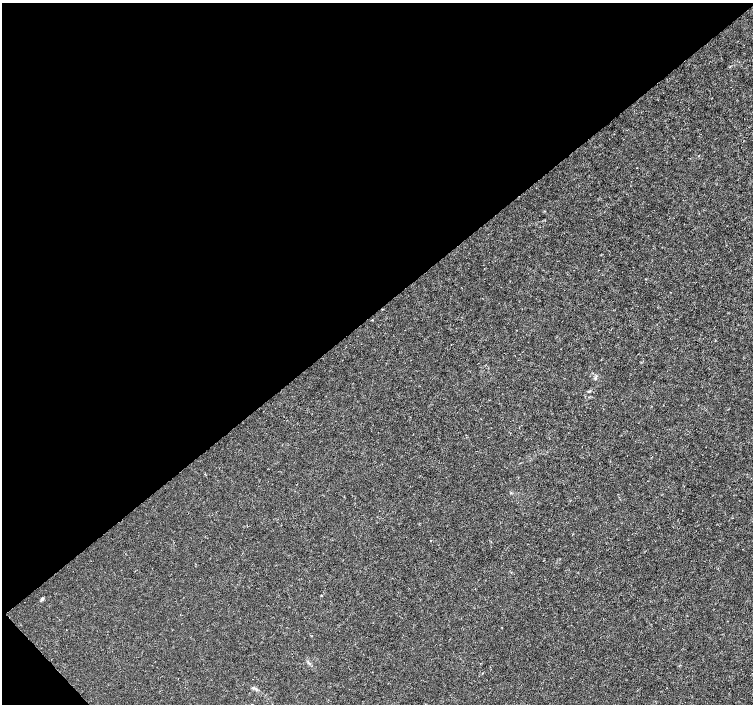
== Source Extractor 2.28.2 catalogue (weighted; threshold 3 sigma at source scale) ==
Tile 5 of 4 x 4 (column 1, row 2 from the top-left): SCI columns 6-1507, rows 3021-4424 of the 6012 x 5974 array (HDU 1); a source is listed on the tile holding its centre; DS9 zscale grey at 2 x 2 block average (1 PNG px = mean of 2 x 2 image px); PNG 755 x 706 px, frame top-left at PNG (2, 3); no overlay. Shown black and unused: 45% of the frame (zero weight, under 3 of 4 exposures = <1% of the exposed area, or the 3 px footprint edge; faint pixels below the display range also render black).
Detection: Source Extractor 2.28.2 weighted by HDU 2 'WHT'; one run over the whole footprint, this tile lists its part. Background 0.00115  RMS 0.0013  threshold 0.00601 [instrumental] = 3 sigma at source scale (4.5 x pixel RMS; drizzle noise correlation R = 1.50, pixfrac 1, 0.0396/0.0396 arcsec/px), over >= 5 px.
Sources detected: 9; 1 cosmic-ray / hot-pixel residue — not listed; the other 8 listed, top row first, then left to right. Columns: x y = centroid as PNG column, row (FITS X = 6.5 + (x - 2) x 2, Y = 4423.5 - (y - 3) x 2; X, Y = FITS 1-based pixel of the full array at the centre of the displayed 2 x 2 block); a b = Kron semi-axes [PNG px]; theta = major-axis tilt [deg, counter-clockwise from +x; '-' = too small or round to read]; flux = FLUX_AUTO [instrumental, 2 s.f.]
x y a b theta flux
372 320 2 2 - 0.27
589 391 4 3 - 0.32
511 493 3 2 - 0.21
430 540 2 2 - 1
321 596 2 2 - 0.32
42 599 5 3 - 0.53
309 663 5 2 - 0.4
482 673 2 2 - 0.13